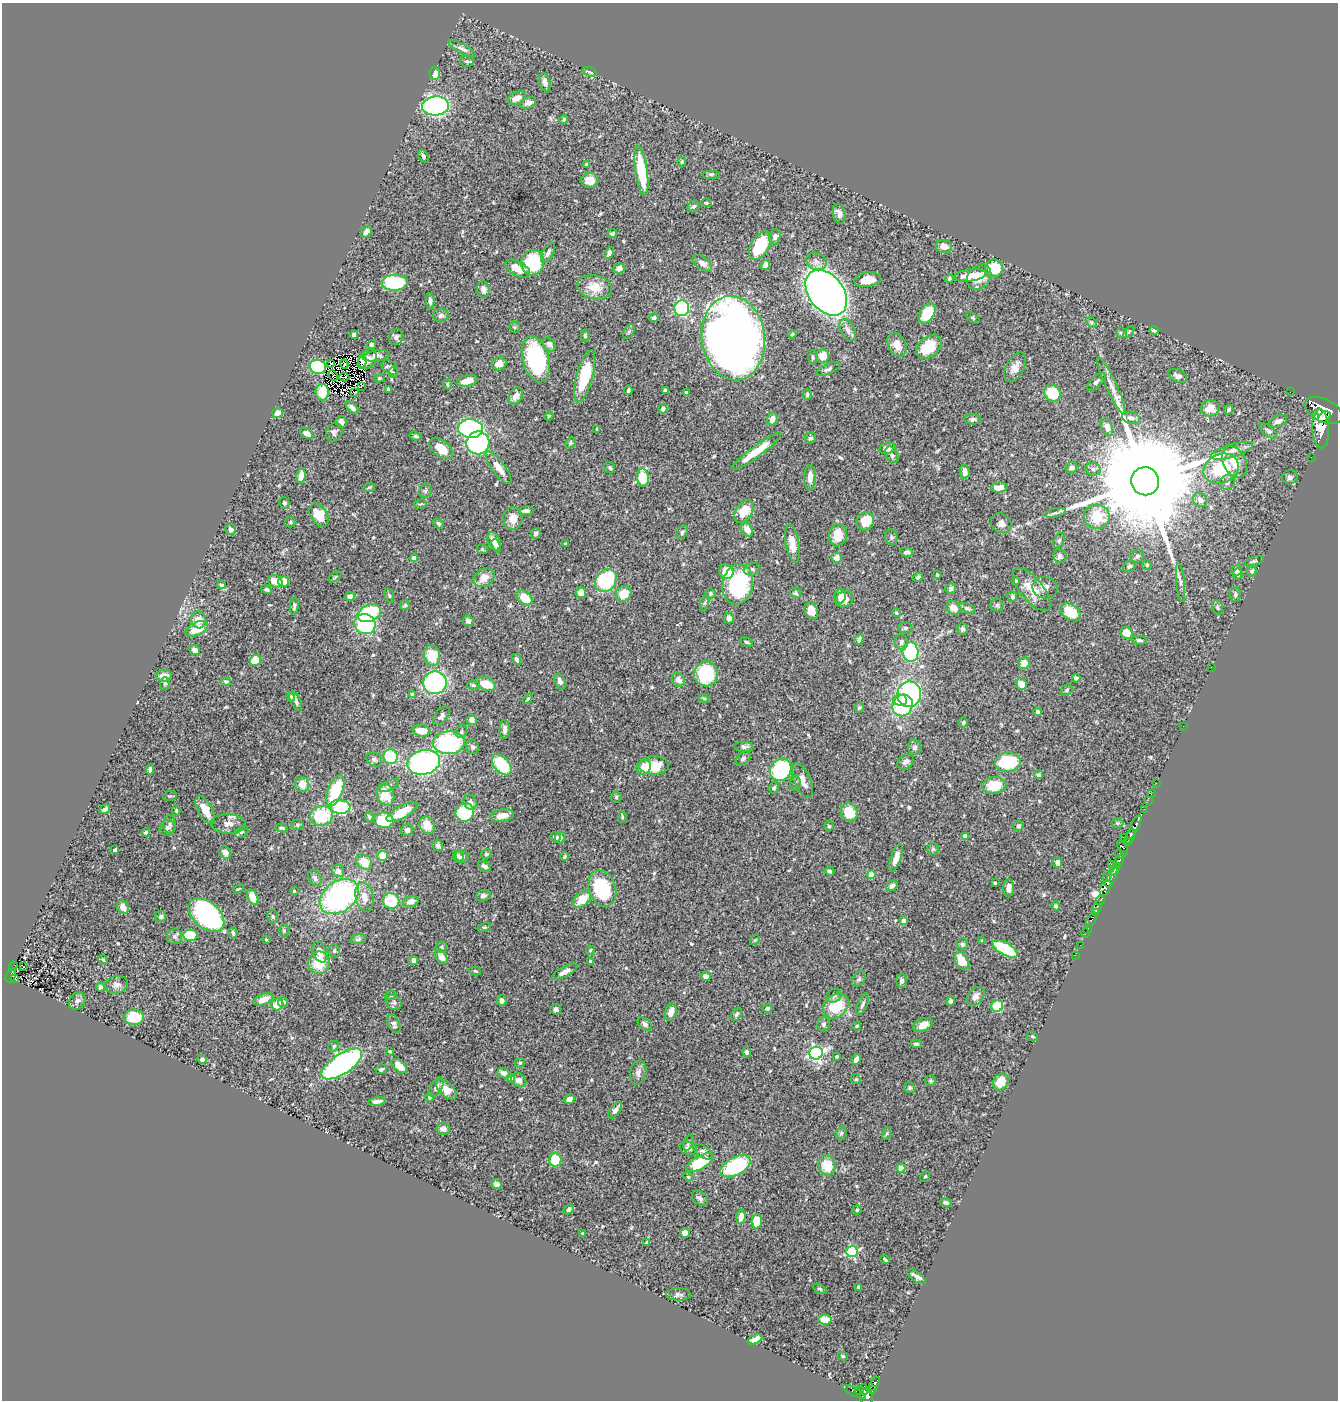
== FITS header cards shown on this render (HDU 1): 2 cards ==
NAXIS1  =                 1336
NAXIS2  =                 1398

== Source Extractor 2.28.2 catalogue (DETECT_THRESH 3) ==
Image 1336 x 1398 px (HDU 1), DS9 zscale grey, 1 PNG px = 1 image px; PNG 1340 x 1402 px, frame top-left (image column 1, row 1398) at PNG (2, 3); each listed source drawn as its Kron ellipse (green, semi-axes under 4 px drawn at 4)
Background 0.587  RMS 0.02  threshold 0.0613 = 3 sigma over >= 5 px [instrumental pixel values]
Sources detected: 572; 3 with non-positive FLUX_AUTO (blend fragments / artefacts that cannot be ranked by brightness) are neither listed nor drawn; of the other 569, the 500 brightest by FLUX_AUTO listed and drawn (69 fainter detections omitted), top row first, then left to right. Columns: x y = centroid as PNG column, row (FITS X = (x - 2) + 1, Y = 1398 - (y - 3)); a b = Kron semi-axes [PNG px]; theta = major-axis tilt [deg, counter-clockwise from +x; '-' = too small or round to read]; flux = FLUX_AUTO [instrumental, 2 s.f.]
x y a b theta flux
462 49 16 4 -29 5
467 61 7 5 -12 2.6
590 72 7 4 -21 3.1
435 74 6 5 - 15
545 82 9 5 -74 7
517 98 9 5 25 12
528 103 8 5 26 7.4
435 106 13 9 3 310
564 119 4 4 - 2
423 156 7 4 -60 3.2
682 162 5 4 - 2.1
586 164 4 3 - 1.9
641 171 25 6 -82 62
711 174 9 3 0 2.2
590 180 8 7 - 16
706 203 5 4 - 1.6
694 206 6 5 - 2.8
839 214 10 6 -77 7.4
367 232 6 5 - 6.7
612 234 5 4 - 2.9
775 237 8 5 79 3.8
760 246 15 9 60 64
944 246 8 6 -7 9.6
548 253 11 5 60 5.5
609 253 6 4 69 7.7
816 261 10 8 -30 7.3
533 263 13 11 72 92
702 263 11 6 -36 8.3
765 265 5 4 - 6.9
518 268 14 7 -28 20
619 268 5 5 - 6.8
994 268 9 8 - 42
970 275 16 6 7 18
979 277 13 11 52 21
949 279 4 3 - 2.4
867 280 14 7 8 17
394 283 13 8 3 110
594 287 18 12 -11 23
483 289 8 6 -84 5.2
826 293 25 17 -53 1000
430 301 8 4 -89 4.6
682 308 8 7 - 130
927 313 11 7 59 51
441 315 8 6 14 5.9
654 318 5 4 - 3.4
973 318 8 4 -36 2.1
1091 322 6 4 -43 2.1
514 327 5 5 - 2.1
848 330 12 6 -62 7.3
1154 330 5 3 - 4
629 331 8 5 62 2.4
1129 332 7 3 53 1.9
1121 333 6 5 - 2.3
354 334 4 3 - 4.5
792 334 4 3 - 1.9
585 336 6 4 -90 2
396 337 8 7 - 4.5
733 338 42 31 -83 1600
549 344 8 6 -50 4.5
372 345 4 4 - 4.6
897 345 12 8 -62 13
929 347 14 9 37 37
376 356 14 5 9 9.3
823 356 7 6 - 21
813 357 7 4 -90 2.4
368 359 10 8 47 10
536 359 23 13 -76 170
362 362 6 4 76 4.6
331 364 4 3 - 2
344 364 4 4 - 2.3
499 364 7 6 - 11
318 367 8 7 - 120
390 367 9 6 -35 4.9
1015 367 16 9 62 12
828 369 12 5 23 4
393 373 5 5 - 2.1
333 375 5 2 - 3.7
585 376 27 8 74 57
1177 376 10 6 -25 5.3
344 377 5 2 - 3
379 378 5 4 - 1.8
467 381 10 5 14 18
1096 382 11 5 44 3.9
447 384 5 3 - 1.7
1111 386 31 5 -65 12
361 387 3 2 - 2.5
388 389 4 3 - 2.1
628 390 5 3 - 2.5
666 391 4 3 - 3
322 392 8 6 -89 21
355 392 3 2 - 2
686 392 4 3 - 1.9
1290 392 2 2 - 8.2
1052 393 9 7 -50 54
807 394 5 4 - 2.5
516 396 9 6 57 8.6
352 408 7 4 -42 6.1
1210 408 9 8 - 15
663 409 5 4 - 4.6
1229 410 5 4 - 2.6
1324 410 20 11 -27 6100
278 413 5 5 - 9.2
549 416 4 4 - 1.6
1316 416 4 3 - 320
1324 417 7 5 34 1200
1131 418 9 6 -16 6.5
772 419 6 5 - 9.8
973 419 8 5 0 4.1
1278 421 9 5 22 5.7
341 422 6 5 - 5.9
1107 427 9 5 -68 13
471 428 13 9 -6 180
597 429 4 3 - 2
1321 429 19 8 -88 2900
1268 431 10 5 -40 3.7
334 432 9 8 - 5.1
307 434 7 4 -32 6.8
416 436 6 4 -17 2.3
810 438 6 5 - 3.4
478 443 11 11 - 200
571 443 6 5 - 1.9
887 448 8 5 12 9.8
441 449 13 8 -39 23
756 451 30 5 36 36
1232 451 22 6 17 11
892 455 9 6 -63 4.4
1311 457 2 2 - 6.5
1235 462 16 11 -64 24
499 468 19 6 -53 17
610 468 6 5 - 2.7
1071 468 6 5 - 6.2
1093 469 8 6 -19 4
1221 469 18 14 25 63
965 472 7 5 -82 8.8
301 476 7 4 79 13
810 477 12 6 89 9.7
1290 477 8 7 - 4.4
643 478 9 6 -86 57
1145 481 14 14 - 64000
1227 482 8 7 - 4.9
369 487 6 3 23 1.7
999 487 8 5 6 11
425 491 7 6 - 2.9
1200 500 8 6 -45 7.7
284 503 5 5 - 2.5
420 504 6 3 14 1.7
526 511 7 4 7 4.3
744 511 13 8 56 30
1055 513 10 4 14 3.9
319 515 13 8 -57 31
1097 517 13 12 - 42
513 518 11 9 -85 14
865 521 9 8 - 31
290 522 5 5 - 2.1
1001 523 11 9 -37 7.8
439 524 6 4 -45 2.5
231 529 5 5 - 5.9
747 529 7 5 -54 11
682 532 7 5 58 3
536 533 5 4 - 4.3
838 535 11 9 79 24
891 537 8 6 -69 3
1059 540 8 5 63 3
494 541 10 6 -68 11
565 544 3 3 - 2.9
792 544 19 6 -79 16
496 546 7 4 -68 4.8
482 549 5 5 - 2
906 552 6 4 -11 4.3
1060 556 7 6 - 5.6
1138 556 7 6 - 3.9
414 558 4 4 - 7.9
836 558 5 5 - 12
1254 561 10 4 18 2.6
1147 565 5 5 - 1.9
1129 566 7 5 36 2.7
752 569 8 6 13 4.3
1236 571 6 5 - 4.9
1252 571 5 4 - 2.7
726 572 7 7 - 23
1238 574 5 5 - 5.1
937 575 3 3 - 1.6
335 577 7 3 37 1.8
918 577 5 4 - 3.3
484 578 11 8 35 16
606 580 12 10 49 100
275 581 7 6 - 17
284 581 5 5 - 22
1016 581 3 3 - 1.8
1180 582 19 4 -84 5.3
738 584 20 15 80 140
221 585 4 3 - 2.4
1045 588 12 10 -13 8.9
266 589 5 4 - 2.4
951 589 5 5 - 3
1032 590 26 11 -50 25
581 592 6 5 - 12
710 593 5 5 - 2.5
796 593 5 5 - 2.3
624 594 8 7 - 23
1235 595 7 5 -90 3.4
350 596 5 4 - 8.8
389 596 7 4 -71 2.2
840 596 8 5 69 11
1012 597 5 5 - 2.6
525 598 9 6 -40 29
844 599 9 7 35 11
705 603 7 4 81 2.4
405 605 5 5 - 2.1
997 605 6 6 - 2.8
294 606 8 4 80 3.1
1217 607 7 5 -73 2.8
953 608 7 6 - 12
967 608 9 4 -22 3.2
811 611 9 6 -62 14
1071 612 11 7 -36 42
369 613 12 8 22 110
896 613 5 4 - 2
729 618 5 5 - 8.3
199 620 8 7 - 12
468 621 5 5 - 5.7
365 624 11 10 - 100
905 628 7 5 -1 3.1
197 629 12 6 25 32
962 629 6 5 - 3.6
1127 633 6 5 - 18
859 639 5 4 - 3.9
1139 640 8 4 -8 2.7
747 642 6 3 -24 2.2
901 642 8 6 -81 4.3
195 650 5 4 - 7.1
911 652 9 8 - 110
432 656 10 8 -79 34
517 659 5 4 - 3.9
255 661 6 5 - 45
1024 663 6 5 - 14
1211 667 2 2 - 3.6
706 674 12 12 - 81
164 676 8 6 2 11
1076 678 4 4 - 4.1
678 680 7 6 - 7.3
226 681 5 4 - 2.2
560 682 8 5 -65 6.5
435 683 12 11 - 180
165 684 6 5 - 2.5
486 684 11 6 -20 24
1021 684 6 5 - 16
473 685 6 5 - 2.7
1067 690 6 5 - 2.6
412 694 3 3 - 2.2
909 694 13 11 82 220
291 697 4 4 - 2.4
704 698 5 4 - 1.9
528 699 6 4 49 1.9
900 700 7 5 -2 31
296 701 10 5 -64 5.6
902 705 11 9 57 92
859 708 5 4 - 2.6
1037 712 4 3 - 3.4
441 716 11 6 53 4
472 720 5 5 - 5
963 722 5 4 - 2.3
1183 726 2 2 - 83
505 729 9 5 87 5.3
422 731 9 6 -5 16
461 732 6 5 - 2.9
449 743 16 11 1 140
472 747 7 6 - 3.8
744 747 9 5 0 4.8
915 747 7 6 - 5
391 757 7 7 - 78
374 759 8 6 -32 3.6
743 759 8 6 41 4.1
424 762 17 12 13 260
906 762 9 7 38 5.5
1008 762 13 9 4 70
502 765 12 7 -49 65
654 765 15 9 1 45
644 767 8 6 46 13
150 769 5 4 - 4.1
781 770 12 10 53 170
1038 775 4 4 - 2.5
803 781 19 8 -67 13
795 783 7 5 84 3.1
1156 783 2 2 - 8.7
302 784 7 7 - 17
389 786 11 4 29 3.9
994 786 12 8 10 35
773 788 6 4 66 2.9
335 791 16 7 69 78
385 794 11 8 -69 31
1151 794 2 2 - 6.5
170 796 7 5 13 2.1
616 797 5 5 - 2.1
1148 800 2 2 - 9.3
470 802 7 6 - 5.2
340 807 10 7 -6 79
105 809 5 3 - 4.4
1144 809 2 2 - 6.1
205 810 16 7 -61 21
176 811 5 4 - 1.8
402 812 17 6 29 24
465 812 9 9 - 73
849 812 9 8 - 33
321 816 11 10 - 61
502 816 12 6 7 16
369 817 5 4 - 2.2
622 817 5 3 - 1.8
384 820 10 8 -9 52
1117 823 6 5 - 2.1
170 824 9 6 -84 3.8
228 824 17 9 -1 11
297 825 6 5 - 2.3
427 825 9 7 -66 17
829 826 5 4 - 2.1
1018 826 5 5 - 3.2
1134 827 13 4 63 930
167 828 8 7 - 4.4
282 828 6 4 -8 2.3
407 830 6 6 - 6.1
146 832 4 4 - 2.6
241 832 7 5 28 2.6
965 836 4 4 - 6
555 837 5 5 - 4.2
1123 837 2 2 - 14
1130 837 8 3 68 540
560 838 6 5 - 4.1
1128 842 3 3 - 190
438 845 6 5 - 4.2
1123 848 8 4 -63 110
933 849 6 5 - 2.4
115 850 4 3 - 4.3
225 853 6 5 - 6.8
486 854 5 5 - 2.7
1120 854 5 3 - 160
382 856 5 5 - 19
458 856 6 5 - 3.9
462 856 7 6 - 4.2
565 856 5 3 - 2.2
896 858 14 5 71 14
1119 861 6 3 61 200
364 862 9 7 -39 27
1058 863 5 4 - 8.3
1111 864 2 2 - 28
485 866 7 4 -30 3.6
1115 869 7 3 53 280
338 871 6 6 - 8.3
829 871 5 4 - 2.6
871 875 4 4 - 23
1106 877 4 2 - 64
1111 877 11 4 64 200
315 878 8 6 -61 4.7
995 883 3 3 - 1.7
892 886 6 5 - 4.7
1009 888 9 5 90 8.7
1105 888 8 5 65 960
238 889 6 3 28 1.6
602 889 18 13 -71 96
294 891 3 3 - 1.8
483 896 7 5 15 4.6
253 897 8 5 -66 31
339 897 21 15 35 290
364 897 15 8 -79 15
582 899 10 6 42 28
391 901 8 8 - 64
411 901 8 5 17 9.9
1100 901 5 3 - 400
1056 906 4 4 - 2.8
123 907 7 5 -63 11
1097 907 6 3 69 410
1095 912 3 2 - 84
206 915 21 13 -42 270
273 916 6 5 - 2.4
161 917 6 5 - 3.4
1091 920 7 3 63 100
904 921 4 4 - 16
484 927 7 4 18 2.1
1088 929 5 2 - 9.3
284 931 6 5 - 2.1
233 933 6 3 -74 2.7
1085 933 4 3 - 12
190 935 7 5 1 49
175 937 7 7 - 4
358 939 8 4 13 2.8
266 940 3 2 - 1.8
755 940 5 4 - 1.7
982 941 3 3 - 1.6
962 944 6 5 - 3.5
1080 945 2 2 - 7.9
441 947 6 5 - 2.9
1005 949 14 6 -30 71
590 950 5 4 - 1.7
334 951 6 6 - 3.3
320 952 11 6 -69 13
1075 955 2 2 - 5.2
441 957 8 5 -55 16
103 960 5 4 - 1.8
414 961 4 4 - 23
590 961 3 3 - 2.8
962 961 9 6 -58 24
319 963 11 11 - 38
13 966 4 2 - 6.9
24 967 4 3 - 3.4
475 971 6 4 -12 2.4
564 972 14 5 28 9.7
11 975 7 4 64 97
706 976 5 4 - 12
15 978 3 2 - 9.6
859 979 9 6 56 3.4
901 981 7 5 86 3.5
117 985 11 8 12 6.8
100 987 4 4 - 5
391 995 6 3 18 3
834 996 8 6 34 3.5
976 996 11 7 50 8.9
264 999 10 5 23 14
77 1001 9 7 52 4.2
502 1001 5 4 - 5.5
951 1001 4 4 - 3.7
283 1002 5 5 - 4
394 1002 8 7 - 3.6
277 1004 6 5 - 18
862 1004 12 4 67 4.1
836 1006 14 11 41 48
997 1006 6 5 - 41
767 1008 5 4 - 2.4
556 1009 5 5 - 4.6
671 1012 9 5 71 14
736 1014 7 4 57 3
134 1017 10 8 -3 46
394 1024 10 5 -65 5.7
645 1024 8 5 -39 4.5
823 1024 7 6 - 3.2
923 1025 10 6 24 10
857 1026 4 3 - 2.2
1032 1036 6 4 -17 1.9
916 1044 6 4 -2 2.9
334 1046 5 5 - 2.3
390 1051 3 3 - 1.7
747 1052 4 4 - 4.5
816 1053 6 6 - 370
837 1056 3 3 - 2.3
202 1059 5 4 - 3.5
856 1059 6 4 65 7.5
520 1063 5 4 - 2.1
342 1064 23 10 34 350
399 1066 9 5 -40 22
381 1069 5 4 - 2.4
638 1072 12 8 79 6.5
504 1073 6 5 - 6.5
511 1078 4 4 - 8.5
856 1079 5 4 - 2
519 1080 8 6 -37 6.3
930 1081 5 5 - 2.2
1001 1082 9 7 55 18
436 1087 11 5 60 4.9
910 1088 5 5 - 2.1
446 1089 13 6 -45 18
430 1097 4 3 - 2.7
569 1099 6 4 25 7.6
377 1102 9 4 9 5.2
615 1110 9 5 53 6.6
443 1129 7 6 - 5.6
841 1133 7 5 69 2.5
887 1133 6 4 72 2
688 1142 8 4 69 2.3
688 1148 9 6 -18 5.6
703 1152 12 5 -33 4.5
555 1160 7 6 - 41
700 1163 15 6 29 63
827 1165 10 8 -80 28
735 1166 16 9 28 120
901 1168 4 4 - 22
925 1176 5 4 - 1.8
688 1177 5 4 - 2
496 1184 5 4 - 7.2
700 1198 9 6 -42 4.2
946 1203 6 3 -14 2.6
569 1209 6 4 44 3.3
857 1210 4 4 - 2.1
741 1217 7 4 84 9.8
757 1221 7 5 84 24
583 1233 3 3 - 1.8
685 1233 5 5 - 9
647 1242 4 3 - 1.8
852 1251 5 5 - 140
885 1259 5 2 - 1.6
917 1277 10 4 -35 5.4
859 1287 4 3 - 2.4
820 1289 8 4 -26 2.2
678 1294 12 6 0 4.5
825 1319 7 5 -6 18
755 1339 8 4 27 10
843 1356 5 4 - 1.7
874 1384 7 3 56 140
873 1389 4 2 - 41
864 1390 6 4 -79 180
860 1391 4 3 - 150
854 1392 13 3 -26 65
867 1397 8 6 -81 350
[69 fainter detections neither listed nor drawn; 3 non-positive-flux detections neither listed nor drawn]